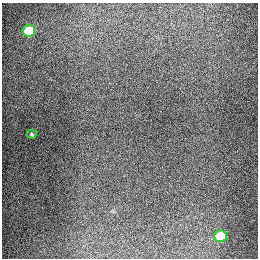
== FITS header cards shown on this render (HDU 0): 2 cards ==
NAXIS1  =                  256
NAXIS2  =                  256

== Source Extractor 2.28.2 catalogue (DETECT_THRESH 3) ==
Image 256 x 256 px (HDU 0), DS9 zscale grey, 1 PNG px = 1 image px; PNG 260 x 260 px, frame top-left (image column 1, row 256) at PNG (2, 3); each listed source drawn as its Kron ellipse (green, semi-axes under 4 px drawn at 4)
Background 1290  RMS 27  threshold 79.9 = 3 sigma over >= 5 px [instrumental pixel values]
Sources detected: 3; all 3 listed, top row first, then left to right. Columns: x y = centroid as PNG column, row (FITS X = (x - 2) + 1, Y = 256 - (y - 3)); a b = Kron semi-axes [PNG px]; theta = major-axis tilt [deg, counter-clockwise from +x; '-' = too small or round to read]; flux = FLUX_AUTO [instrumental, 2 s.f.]
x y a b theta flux
29 31 6 6 - 82000
32 134 5 4 - 2100
220 236 6 6 - 63000